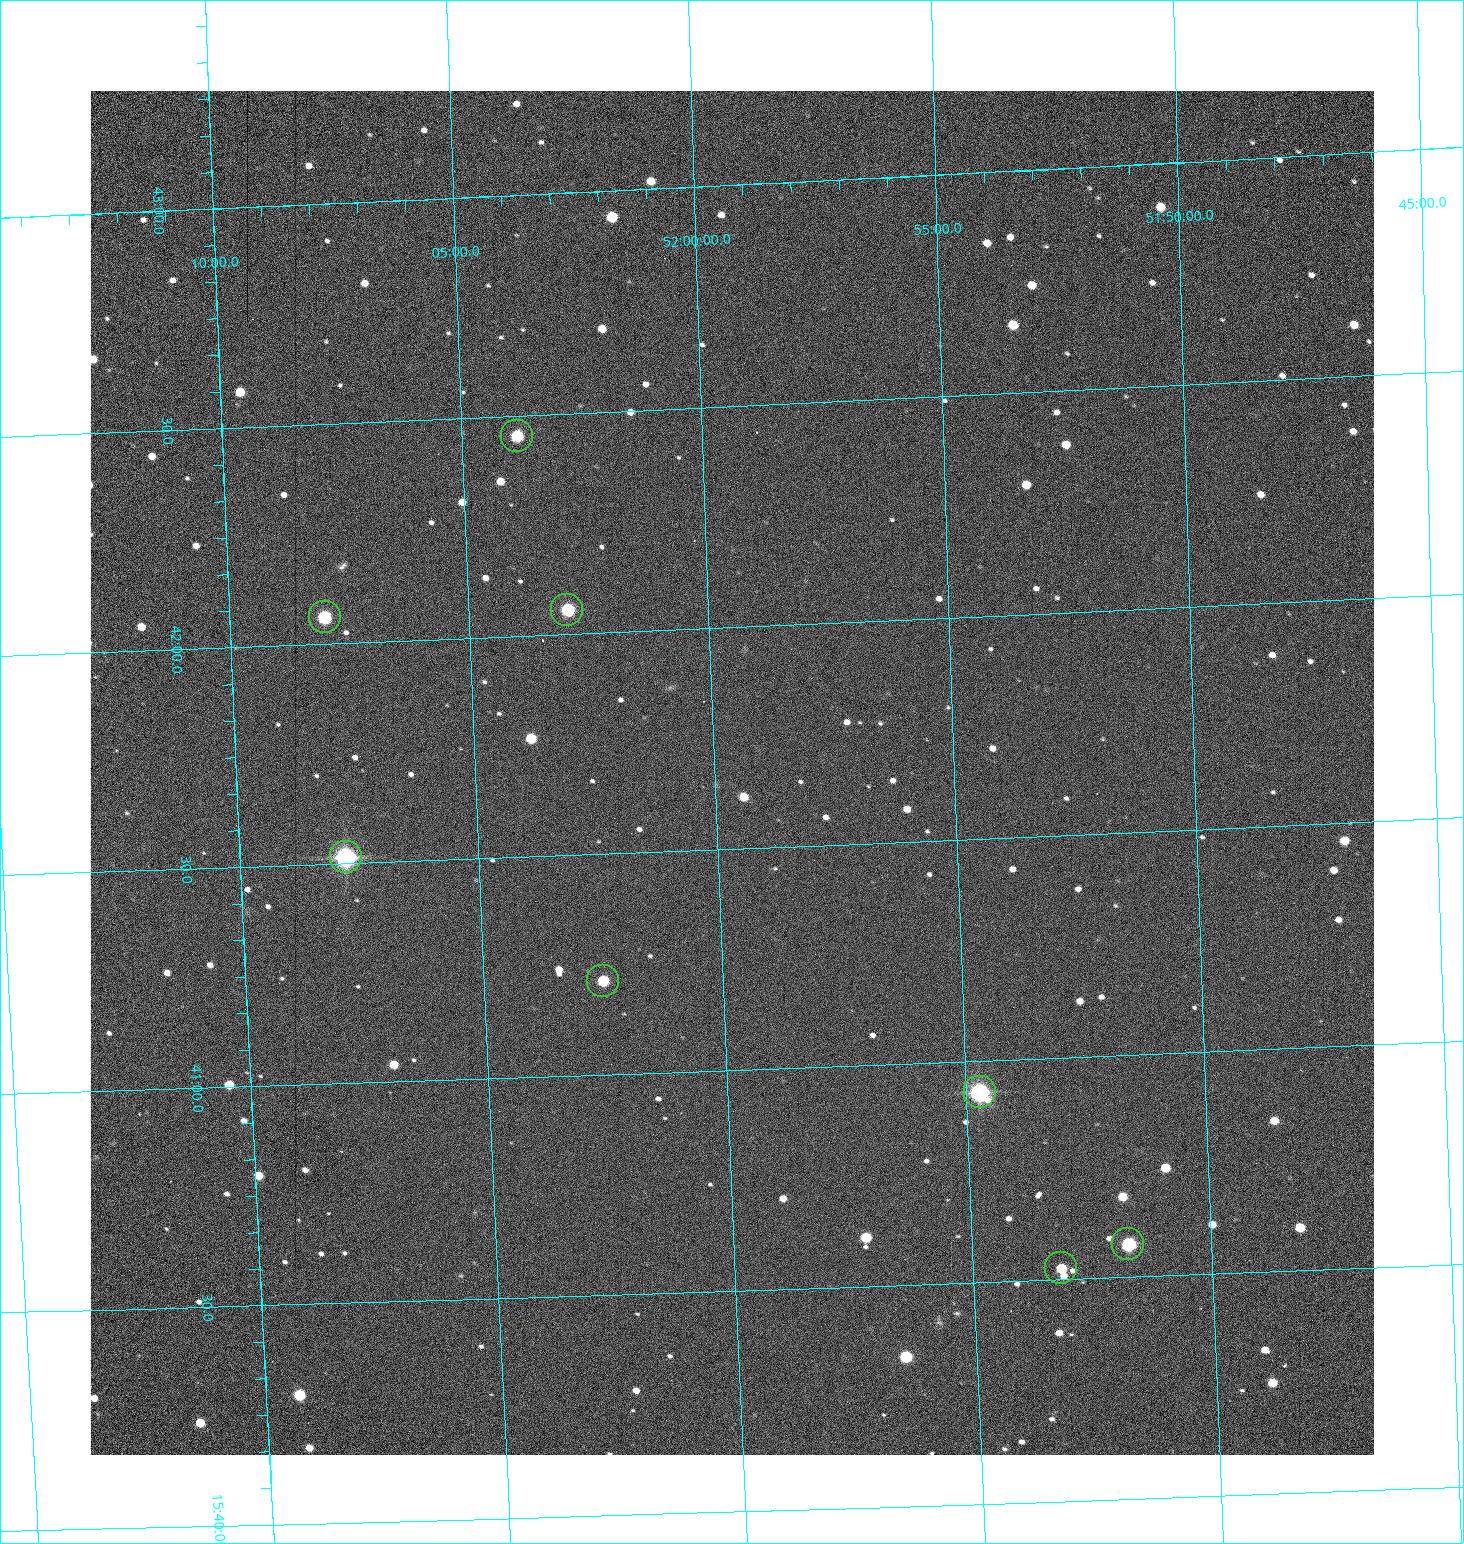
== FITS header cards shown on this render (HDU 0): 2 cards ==
NAXIS1  =                 1284 /fastest changing axis
NAXIS2  =                 1364 /next to fastest changing axis

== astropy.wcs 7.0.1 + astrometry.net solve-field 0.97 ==
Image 1284 x 1364 px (HDU 0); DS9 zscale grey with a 90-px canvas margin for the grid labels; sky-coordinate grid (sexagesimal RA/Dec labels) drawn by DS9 from the SOLVED WCS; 8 Tycho-2 reference stars matched to detected sources circled (green)
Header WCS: RA---TAN/DEC--TAN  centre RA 15:41:40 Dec +52:00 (235.42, +51.99 deg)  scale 1.26 arcsec/px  FOV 26.9' x 28.5'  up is +92 deg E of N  parity flipped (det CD > 0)
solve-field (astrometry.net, Tycho-2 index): VERIFIED the header's WCS against the Tycho-2 star catalogue (8 matches, 0 conflicts) and refined it, rather than solving blind
Solved WCS: RA---TAN-SIP/DEC--TAN-SIP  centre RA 15:41:40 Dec +52:00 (235.42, +51.99 deg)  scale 1.25 arcsec/px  FOV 26.8' x 28.5'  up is +92 deg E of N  parity flipped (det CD > 0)
The solver's refit moves the header's centre by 0.76 arcsec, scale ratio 0.9978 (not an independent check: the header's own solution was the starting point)
Tycho-2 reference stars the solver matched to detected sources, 8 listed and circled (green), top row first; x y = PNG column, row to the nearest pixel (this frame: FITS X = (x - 91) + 1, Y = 1364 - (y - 91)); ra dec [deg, ICRS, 3 dp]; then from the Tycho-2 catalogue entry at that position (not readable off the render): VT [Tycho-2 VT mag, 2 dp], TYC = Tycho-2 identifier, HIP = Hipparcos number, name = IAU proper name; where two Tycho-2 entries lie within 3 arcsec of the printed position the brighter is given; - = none
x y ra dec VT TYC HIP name
518 436 235.614 +52.064 11.61 3489-1132-1 - -
568 610 235.514 +52.049 11.19 3489-1407-1 - -
326 617 235.515 +52.133 11.12 3489-1380-1 - -
347 857 235.378 +52.130 9.31 3489-1322-1 76850 -
604 981 235.303 +52.042 11.52 3489-958-1 - -
981 1092 235.232 +51.912 9.59 3489-824-1 - -
1129 1244 235.143 +51.862 10.97 3489-1016-1 - -
1062 1268 235.131 +51.886 12.29 3489-908-1 - -